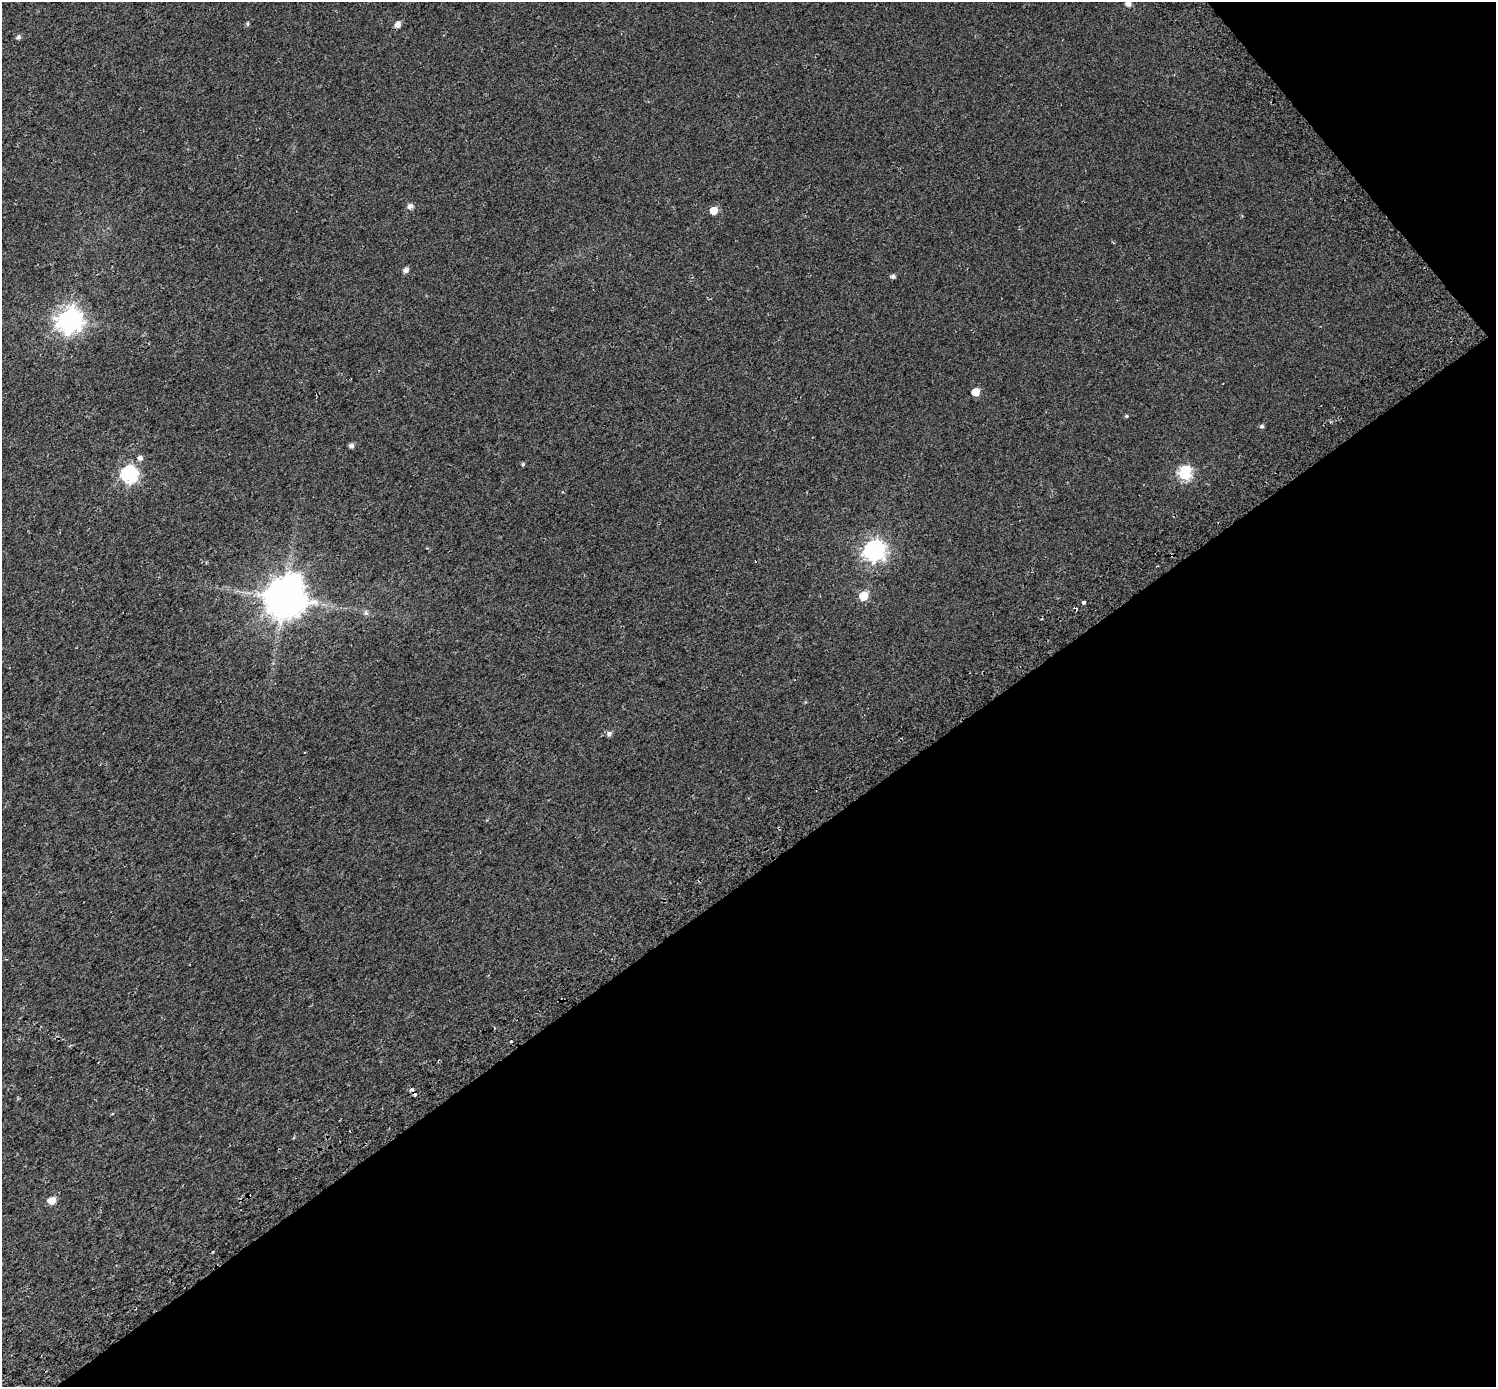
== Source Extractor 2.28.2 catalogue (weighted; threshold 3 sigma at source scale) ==
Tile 12 of 4 x 4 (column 4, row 3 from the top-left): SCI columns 4546-6039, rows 1608-2992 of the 6105 x 6047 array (HDU 1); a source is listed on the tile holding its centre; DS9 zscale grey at full resolution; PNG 1498 x 1389 px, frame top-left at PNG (2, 2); no overlay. Shown black and unused: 39% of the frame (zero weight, under 2 of 3 exposures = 4% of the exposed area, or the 3 px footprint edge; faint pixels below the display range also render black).
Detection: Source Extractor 2.28.2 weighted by HDU 2 'WHT'; one run over the whole footprint, this tile lists its part. Background 0.0303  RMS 0.01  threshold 0.047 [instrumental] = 3 sigma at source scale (4.5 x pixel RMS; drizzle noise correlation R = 1.50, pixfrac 1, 0.0396/0.0396 arcsec/px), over >= 5 px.
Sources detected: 29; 1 inside a brighter object's white glare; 3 cosmic-ray / hot-pixel residue — not listed; the other 25 listed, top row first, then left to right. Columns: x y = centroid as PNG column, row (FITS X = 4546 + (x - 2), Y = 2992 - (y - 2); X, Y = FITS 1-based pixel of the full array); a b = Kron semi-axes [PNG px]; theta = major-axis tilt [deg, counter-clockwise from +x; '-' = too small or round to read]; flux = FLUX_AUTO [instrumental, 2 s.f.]
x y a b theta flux
1128 3 6 6 - 4.5
247 24 6 4 -89 1.4
398 24 5 5 - 6.2
18 37 6 5 - 2.3
410 206 7 5 35 3.9
713 210 5 5 - 16
406 270 8 6 32 2.8
893 276 5 4 - 2.7
69 320 9 8 - 830
975 392 6 5 - 15
1127 416 4 4 - 1.1
1262 426 5 5 - 2.1
351 445 5 5 - 3.2
140 458 6 6 - 3.5
523 464 5 4 - 1.5
1185 473 8 6 79 120
129 474 7 7 - 230
874 550 8 8 - 520
863 596 7 6 - 24
284 598 11 10 - 3000
1084 602 3 3 - 15
366 613 7 5 84 2.1
609 734 7 6 - 2.8
511 1041 3 2 - 0.87
52 1200 6 5 - 13
Isophote crosses this tile's border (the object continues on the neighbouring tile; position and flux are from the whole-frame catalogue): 1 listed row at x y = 1128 3